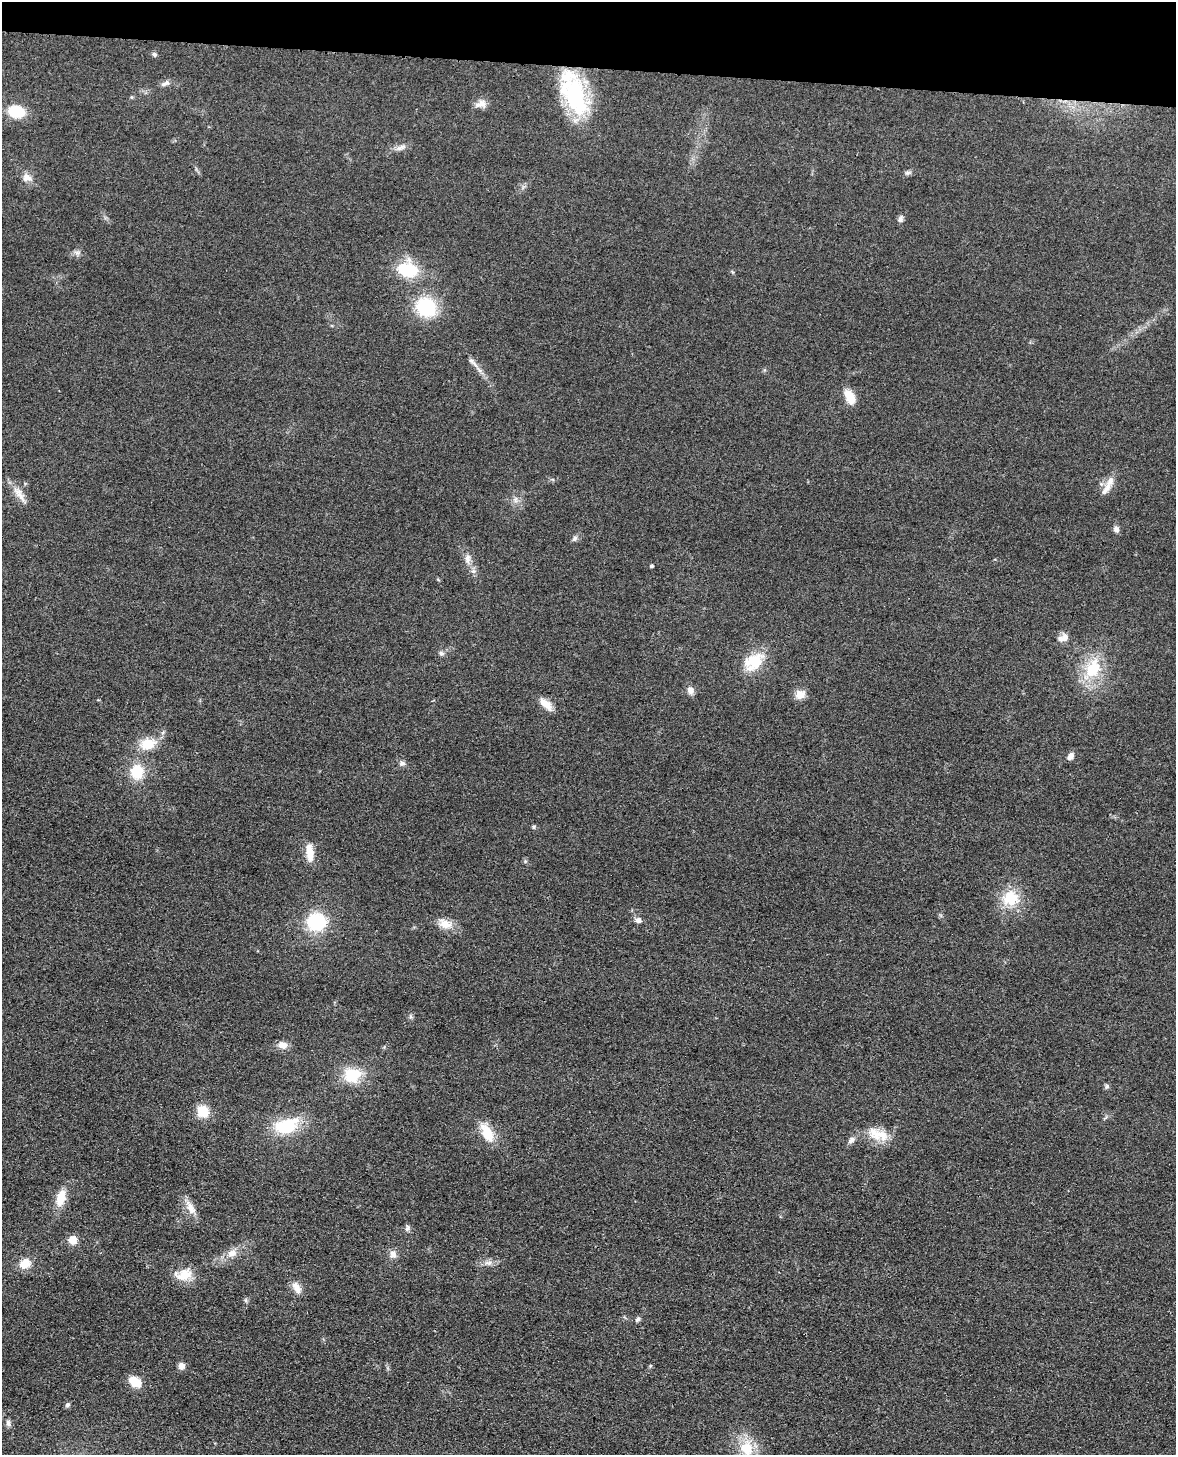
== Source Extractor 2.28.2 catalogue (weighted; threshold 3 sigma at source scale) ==
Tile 2 of 4 x 3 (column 2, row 1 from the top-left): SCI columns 1193-2366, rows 3062-4514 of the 4869 x 4885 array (HDU 1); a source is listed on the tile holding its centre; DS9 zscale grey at full resolution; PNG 1178 x 1457 px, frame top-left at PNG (2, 2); no overlay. Shown black and unused: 5% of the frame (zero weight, under 3 of 4 exposures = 9% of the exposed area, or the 3 px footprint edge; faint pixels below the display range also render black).
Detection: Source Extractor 2.28.2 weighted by HDU 2 'WHT'; one run over the whole footprint, this tile lists its part. Background 0.0534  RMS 0.0086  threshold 0.0388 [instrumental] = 3 sigma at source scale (4.5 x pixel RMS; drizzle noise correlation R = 1.50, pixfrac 1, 0.05/0.05 arcsec/px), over >= 5 px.
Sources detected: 70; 4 inside a brighter listed object's ellipse — not listed separately; the other 66 listed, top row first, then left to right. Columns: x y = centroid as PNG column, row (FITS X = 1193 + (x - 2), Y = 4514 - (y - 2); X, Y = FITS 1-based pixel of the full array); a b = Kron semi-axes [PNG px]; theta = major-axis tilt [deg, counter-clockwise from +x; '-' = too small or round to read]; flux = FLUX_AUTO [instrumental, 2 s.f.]
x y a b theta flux
154 54 7 6 - 1.9
165 83 13 6 27 3.5
574 96 52 27 -68 83
131 97 6 4 -89 0.95
481 104 16 10 11 6
16 111 13 9 -10 35
401 147 17 7 22 4.8
908 173 8 6 23 2.2
27 178 14 11 -27 6.9
900 219 9 6 70 3
77 252 9 4 -8 2.4
407 270 19 14 -14 42
426 307 19 16 -33 52
475 364 14 5 -57 4.5
850 397 16 9 -64 15
1106 489 25 8 57 7.7
18 493 19 12 -61 9.8
515 499 9 6 90 3.4
1116 529 7 6 - 3.3
575 538 9 6 58 2.5
468 559 15 8 86 5.4
651 566 4 4 - 1.5
473 571 8 6 -1 2.7
1065 637 11 9 65 5.9
441 653 7 6 - 2.2
753 662 28 20 38 27
1093 669 33 21 59 36
690 690 11 8 -74 4.8
800 694 13 12 - 7.2
546 704 19 8 -42 9.5
148 744 16 11 13 20
1070 756 10 6 54 4.1
402 763 9 6 17 2.5
137 772 16 14 85 24
534 827 6 5 - 1.3
310 852 21 9 -84 13
1010 898 22 19 2 27
638 920 8 7 - 3.6
316 922 17 16 - 56
445 924 20 12 -22 11
282 1045 11 9 -11 6.7
352 1075 22 19 3 28
1107 1086 6 5 - 1.6
203 1111 11 10 - 21
286 1126 23 15 7 44
487 1133 27 13 -63 18
878 1134 30 15 -18 19
851 1140 11 7 48 3.5
61 1198 22 11 75 14
191 1207 22 9 -62 9.3
407 1228 10 6 -85 2.5
72 1240 10 10 - 7.9
232 1253 14 10 27 8.3
393 1254 11 8 -76 5.1
488 1263 12 6 -9 4.2
25 1264 12 9 20 13
184 1274 25 15 10 16
297 1288 17 10 -58 7.3
246 1300 7 4 -89 1.4
638 1319 8 6 55 2.1
181 1366 8 7 - 4.8
650 1366 6 3 72 0.95
135 1381 17 12 -37 12
67 1405 6 6 - 2
8 1423 9 7 -72 3.1
747 1449 31 19 -73 31
Isophote crosses this tile's border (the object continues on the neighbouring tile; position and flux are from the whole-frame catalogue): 1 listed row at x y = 747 1449